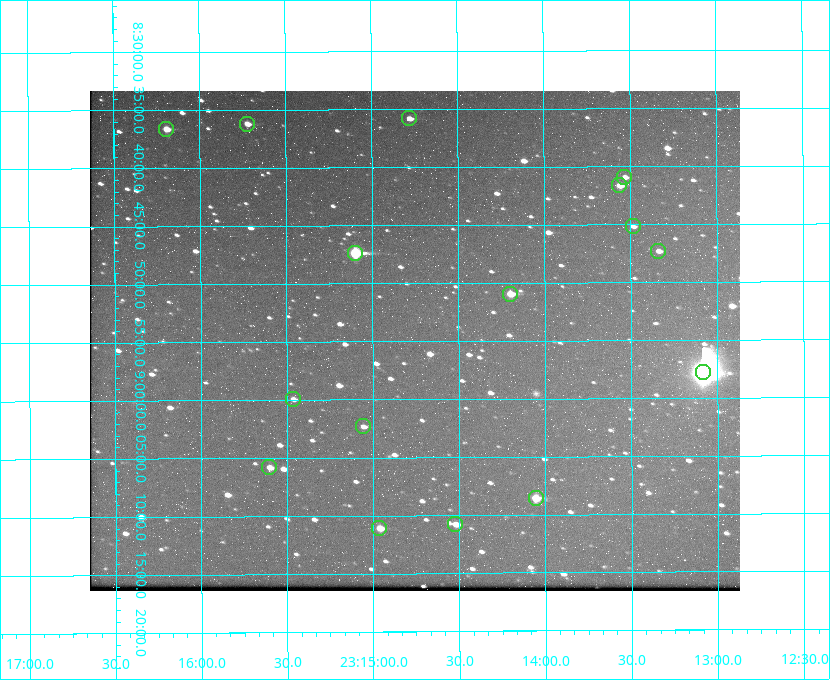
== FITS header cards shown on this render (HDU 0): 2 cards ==
NAXIS1  =                  650 / Width of table row in bytes
NAXIS2  =                  500 / Number of rows in table

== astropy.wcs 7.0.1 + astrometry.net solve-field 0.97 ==
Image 650 x 500 px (HDU 0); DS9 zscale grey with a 90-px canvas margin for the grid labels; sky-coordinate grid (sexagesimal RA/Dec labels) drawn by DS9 from the SOLVED WCS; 16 Tycho-2 reference stars matched to detected sources circled (green)
Header WCS: none
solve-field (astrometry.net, Tycho-2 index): SOLVED blind (the file carries no WCS)
Solved WCS: RA---TAN-SIP/DEC--TAN-SIP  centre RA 23:14:45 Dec +08:55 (348.69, +8.92 deg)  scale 5.17 arcsec/px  FOV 56.0' x 43.1'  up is -180 deg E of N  parity flipped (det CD > 0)
(file carries no celestial WCS; the grid is the blind solution)
Tycho-2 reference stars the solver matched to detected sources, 16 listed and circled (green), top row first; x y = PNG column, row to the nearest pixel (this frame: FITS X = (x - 90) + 1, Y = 500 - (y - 91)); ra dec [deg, ICRS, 3 dp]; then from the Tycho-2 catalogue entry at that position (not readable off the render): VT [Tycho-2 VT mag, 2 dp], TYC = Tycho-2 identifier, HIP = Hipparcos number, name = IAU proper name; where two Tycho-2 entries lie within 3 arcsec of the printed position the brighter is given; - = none
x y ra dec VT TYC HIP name
409 118 348.695 +8.597 11.30 1161-1571-1 - -
247 124 348.931 +8.603 11.18 1161-1110-1 - -
166 129 349.048 +8.610 11.72 1161-1223-1 - -
624 177 348.383 +8.682 11.92 1161-890-1 - -
619 185 348.391 +8.694 11.47 1161-728-1 - -
633 226 348.371 +8.753 12.36 1161-1249-1 - -
658 251 348.335 +8.788 11.88 1161-938-1 - -
355 253 348.775 +8.789 8.97 1161-884-1 114784 -
510 294 348.550 +8.849 10.80 1161-574-1 - -
703 372 348.271 +8.963 6.92 1161-1161-1 114608 -
293 399 348.866 +8.999 11.82 1161-694-1 - -
363 426 348.765 +9.039 11.87 1161-1547-1 - -
269 467 348.901 +9.097 11.97 1161-534-1 - -
536 498 348.514 +9.143 10.38 1161-1071-1 - -
455 524 348.631 +9.180 11.26 1161-1559-1 - -
379 528 348.741 +9.184 11.62 1161-452-1 - -